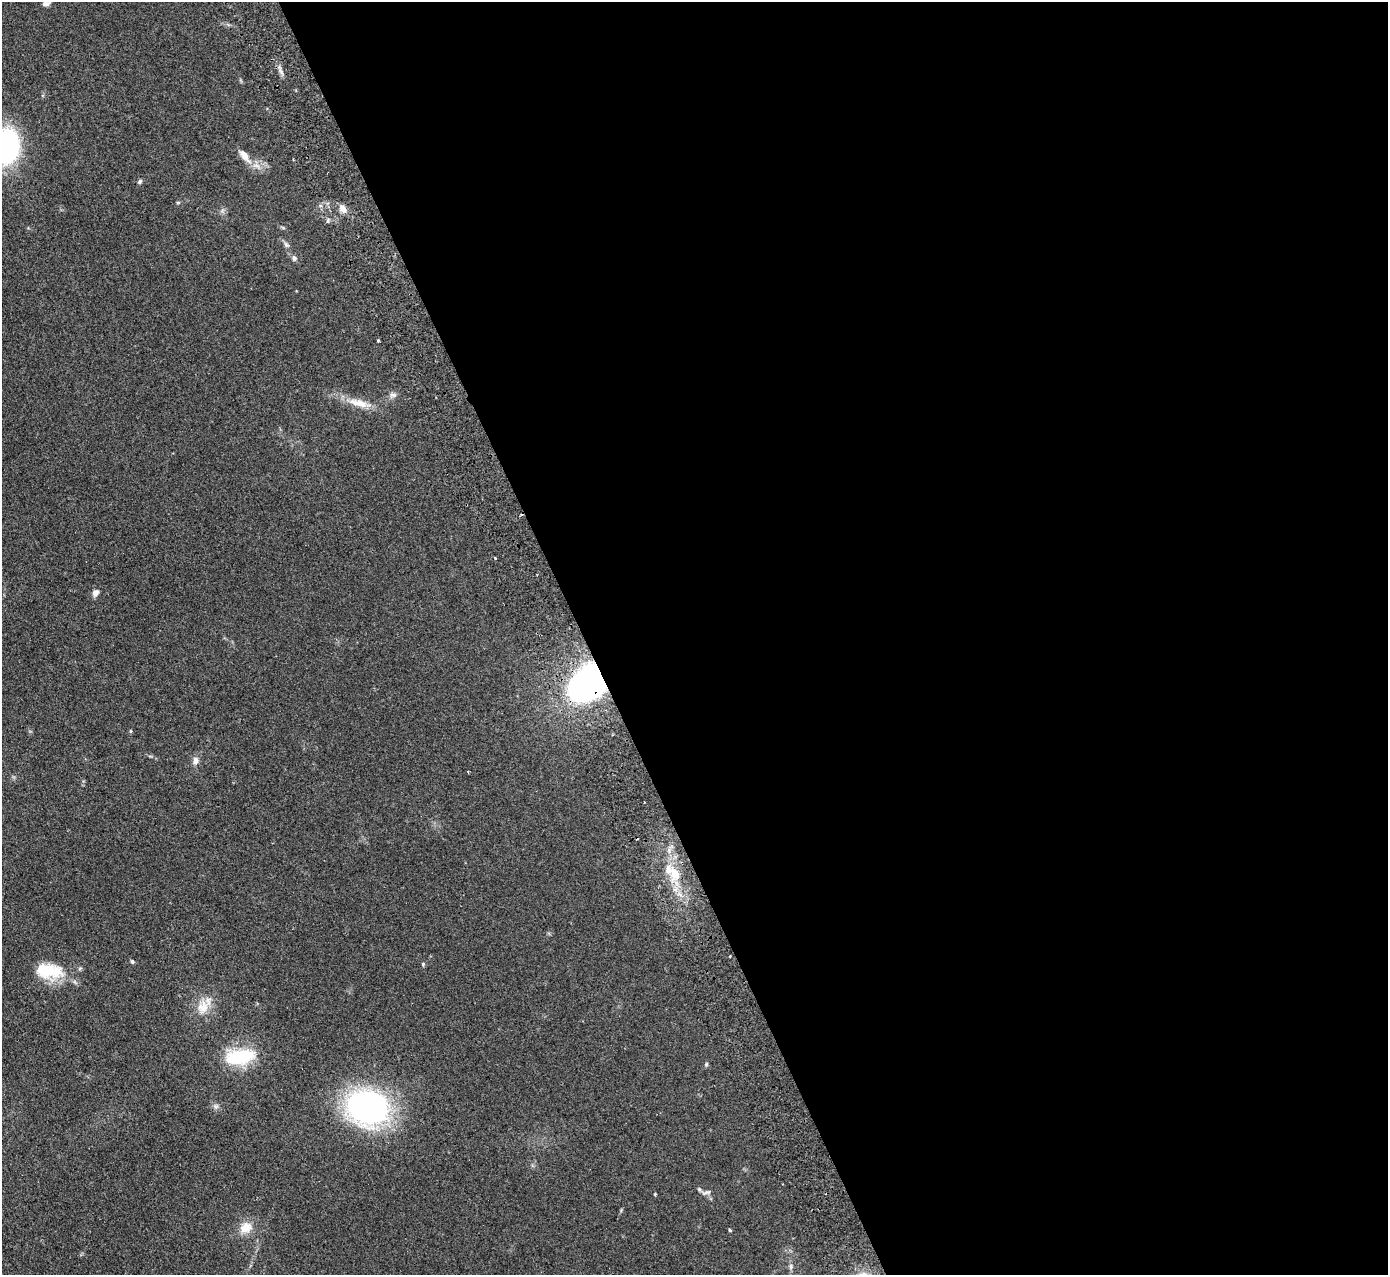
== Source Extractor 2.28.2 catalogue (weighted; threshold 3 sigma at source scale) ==
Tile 8 of 4 x 4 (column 4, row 2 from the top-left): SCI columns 4216-5601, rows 2728-4000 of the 5655 x 5585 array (HDU 1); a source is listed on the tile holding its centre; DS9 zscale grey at full resolution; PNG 1390 x 1277 px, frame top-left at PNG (2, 2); no overlay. Shown black and unused: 58% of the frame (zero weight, under 2 of 3 exposures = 3% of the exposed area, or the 3 px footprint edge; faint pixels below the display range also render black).
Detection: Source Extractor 2.28.2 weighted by HDU 2 'WHT'; one run over the whole footprint, this tile lists its part. Background 0.145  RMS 0.01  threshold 0.0452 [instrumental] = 3 sigma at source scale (4.5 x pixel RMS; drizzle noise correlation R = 1.50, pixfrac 1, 0.05/0.05 arcsec/px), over >= 5 px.
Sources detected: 37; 1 inside a brighter object's white glare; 3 cosmic-ray / hot-pixel residue — not listed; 1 inside a brighter listed object's ellipse — not listed separately; the other 32 listed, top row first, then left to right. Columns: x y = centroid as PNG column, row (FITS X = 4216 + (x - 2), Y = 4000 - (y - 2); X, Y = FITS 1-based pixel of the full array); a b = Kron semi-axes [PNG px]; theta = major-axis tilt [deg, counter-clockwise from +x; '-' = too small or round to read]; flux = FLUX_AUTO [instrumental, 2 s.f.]
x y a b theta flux
46 3 10 5 17 3.3
281 71 11 3 -50 2.4
6 147 38 27 80 130
244 155 22 8 -51 11
140 182 6 5 - 1.8
178 203 6 4 0 1.1
343 209 10 7 -54 6.9
286 245 10 6 -44 2.6
294 258 7 6 - 2.5
378 340 3 3 - 2
393 395 10 6 6 3.2
359 403 36 9 -14 16
495 558 3 3 - 0.9
95 593 10 8 53 4
589 682 27 21 45 310
131 731 5 3 - 0.89
195 761 10 8 84 4.9
675 873 18 12 -74 19
730 956 3 2 - 0.86
132 961 6 4 -62 1.4
423 964 5 4 - 1.2
54 972 27 21 -22 30
203 1007 21 15 79 17
240 1056 33 15 9 56
706 1064 6 5 - 1.4
215 1106 9 6 -26 2.9
367 1107 36 30 -11 270
706 1192 15 6 12 3.4
655 1194 3 3 - 0.72
246 1228 17 13 30 14
730 1230 3 3 - 1.6
791 1267 10 4 90 2.6
Overlapping masked pixels (flux is a lower limit): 1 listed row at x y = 589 682
Isophote crosses this tile's border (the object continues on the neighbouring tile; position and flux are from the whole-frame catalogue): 2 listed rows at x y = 46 3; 6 147